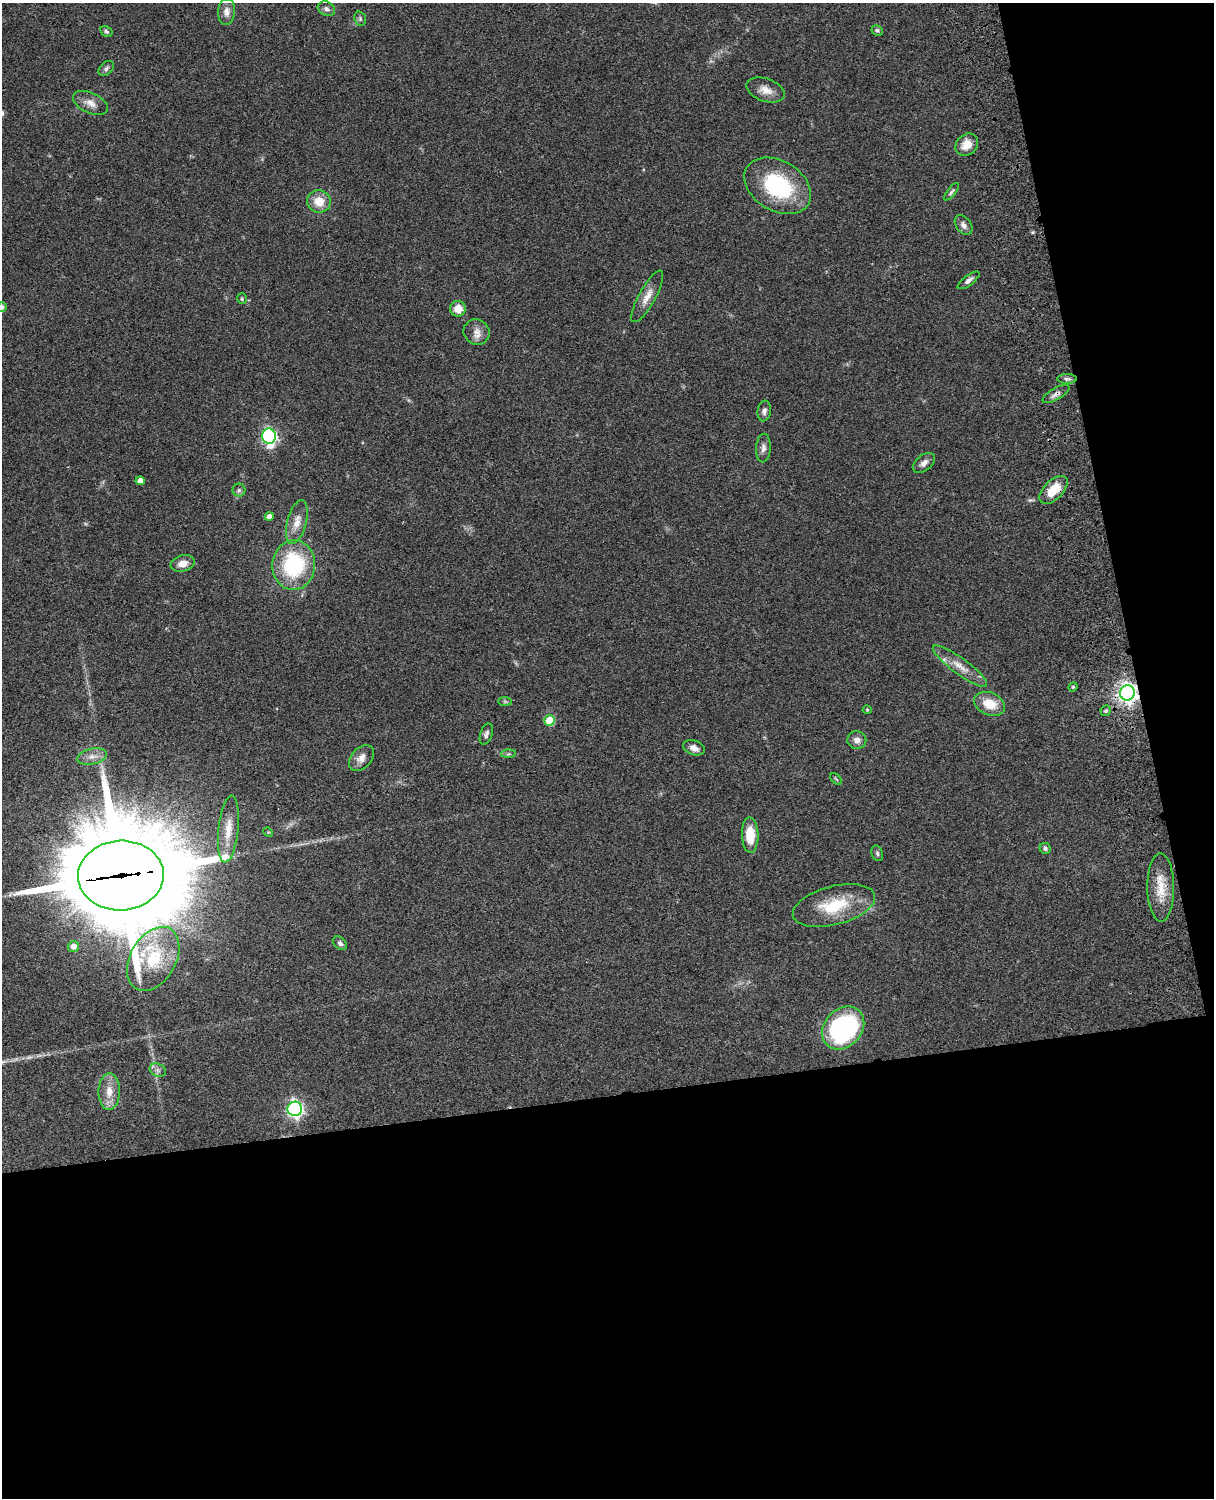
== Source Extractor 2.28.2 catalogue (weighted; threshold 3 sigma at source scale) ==
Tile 12 of 4 x 3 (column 4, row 3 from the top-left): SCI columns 3759-4970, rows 277-1772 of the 5089 x 4927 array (HDU 1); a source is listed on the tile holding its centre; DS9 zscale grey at full resolution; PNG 1216 x 1500 px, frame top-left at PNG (2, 3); each listed source drawn as its Kron ellipse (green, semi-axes under 4 px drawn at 4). Shown black and unused: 33% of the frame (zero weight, under 3 of 4 exposures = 6% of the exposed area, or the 3 px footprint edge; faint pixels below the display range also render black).
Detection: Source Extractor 2.28.2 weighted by HDU 2 'WHT'; one run over the whole footprint, this tile lists its part. Background 0.0798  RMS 0.0058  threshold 0.0262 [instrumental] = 3 sigma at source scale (4.5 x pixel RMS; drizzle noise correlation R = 1.50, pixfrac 1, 0.05/0.05 arcsec/px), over >= 5 px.
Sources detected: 64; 2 inside a brighter listed object's ellipse — not listed separately; the other 62 listed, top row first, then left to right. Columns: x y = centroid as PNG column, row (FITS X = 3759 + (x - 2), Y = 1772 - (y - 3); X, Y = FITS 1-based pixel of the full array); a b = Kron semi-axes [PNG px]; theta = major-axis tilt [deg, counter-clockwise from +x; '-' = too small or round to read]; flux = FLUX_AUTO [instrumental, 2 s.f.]
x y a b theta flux
326 9 9 6 -30 2.1
227 12 13 8 84 4.2
360 19 7 5 -71 1.2
877 30 6 5 - 1.2
106 31 6 5 - 1.3
106 69 9 6 41 1.5
765 90 20 11 -19 6.1
90 103 18 10 -25 5.1
967 145 12 10 41 7.1
778 186 36 25 -31 50
951 192 10 4 51 1.2
319 201 12 11 - 9
963 225 11 7 -54 2.8
969 280 13 5 37 2.2
647 296 29 8 61 6.5
242 299 5 4 - 0.82
2 307 5 5 - 1.9
458 309 8 8 - 7.1
476 332 13 12 - 4.7
1067 379 10 5 1 1.5
1056 394 15 6 31 2.5
764 411 10 6 82 2.3
269 436 8 6 -82 150
763 448 14 7 87 2.8
924 463 13 7 39 3.1
140 481 4 4 - 4.2
239 490 6 6 - 1.4
1053 490 17 9 45 12
269 517 4 4 - 3
297 522 22 9 75 7
183 563 12 8 15 4.9
294 565 25 21 86 51
960 666 33 8 -36 8.2
1073 687 5 4 - 0.71
1127 693 8 7 - 360
505 701 7 4 -1 0.96
990 704 16 11 -22 11
867 710 4 4 - 0.54
1106 711 5 5 - 1.5
550 720 5 5 - 21
486 734 11 6 71 1.8
857 740 9 9 - 3.2
694 748 11 7 -18 3.2
509 754 7 4 1 0.95
92 756 15 7 11 4.2
361 758 15 10 48 4.7
836 779 7 4 -45 0.73
228 829 33 10 84 10
268 832 5 4 - 0.58
750 835 17 8 -88 13
1045 848 6 5 - 1.7
877 853 8 5 -71 1.3
121 876 43 35 2 14000
1161 887 34 13 -89 13
834 905 42 19 15 25
340 943 8 5 -44 1.9
73 946 5 5 - 3.6
153 959 34 22 60 31
843 1028 23 19 47 87
158 1070 8 6 -22 1.9
109 1091 18 10 89 7.8
295 1109 7 7 - 190
Overlapping masked pixels (flux is a lower limit): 4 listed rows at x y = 1056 394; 1053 490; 1127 693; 121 876
Isophote crosses this tile's border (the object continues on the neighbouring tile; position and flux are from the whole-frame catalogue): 1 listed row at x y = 2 307